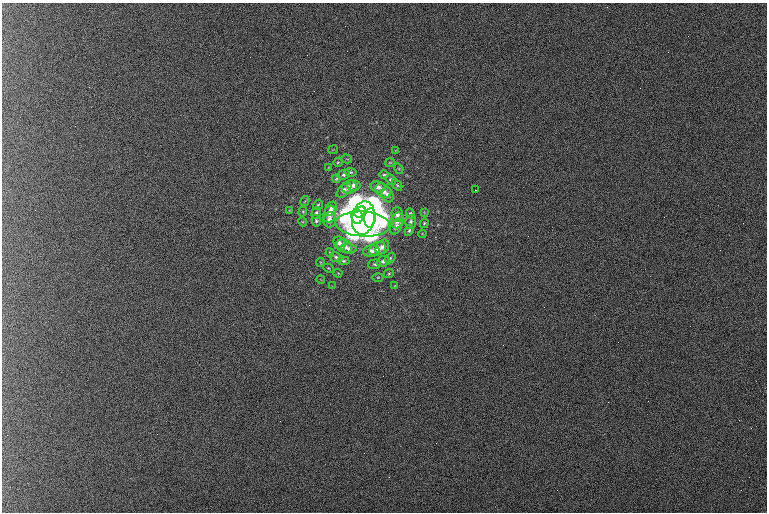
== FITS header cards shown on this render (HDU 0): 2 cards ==
NAXIS1  =                 1530 /fastest changing axis
NAXIS2  =                 1020 /next to fastest changing axis

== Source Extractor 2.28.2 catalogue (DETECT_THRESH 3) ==
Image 1530 x 1020 px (HDU 0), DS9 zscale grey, zoomed out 1/2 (1 PNG px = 2 x 2 image px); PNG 769 x 514 px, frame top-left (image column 2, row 1019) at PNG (2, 3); each listed source drawn as its Kron ellipse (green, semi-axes under 4 px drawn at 4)
Background 927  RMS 6.8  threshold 20.5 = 3 sigma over >= 5 px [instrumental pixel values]
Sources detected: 85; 21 cannot appear on this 1/2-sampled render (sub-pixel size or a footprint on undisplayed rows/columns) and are neither listed nor drawn; the other 64 listed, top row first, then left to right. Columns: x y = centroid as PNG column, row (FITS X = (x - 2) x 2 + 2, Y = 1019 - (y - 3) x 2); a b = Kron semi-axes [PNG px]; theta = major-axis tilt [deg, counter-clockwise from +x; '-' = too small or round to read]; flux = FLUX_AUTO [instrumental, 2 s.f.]
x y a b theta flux
333 150 5 3 - 1.1e+03
396 150 3 2 - 7.5e+02
347 159 5 2 - 1.1e+03
338 162 5 3 - 1.5e+03
390 162 5 3 - 1.3e+03
328 167 4 2 - 7.8e+02
399 169 5 3 - 1.7e+03
350 172 6 4 -9 2.3e+03
344 175 6 4 29 3.4e+03
384 175 5 3 - 1.8e+03
336 179 4 3 - 1.5e+03
391 180 5 4 - 3.1e+03
354 185 7 5 -2 6.6e+03
397 185 6 4 -56 2.5e+03
349 187 7 6 - 8.9e+03
378 187 7 5 -15 6.0e+03
344 190 9 5 45 6.0e+03
476 190 2 1 - 9.1e+02
383 191 8 6 -38 9.8e+03
388 195 8 5 -64 6.3e+03
305 201 5 3 - 1.2e+03
318 205 5 4 - 2.2e+03
331 209 7 5 58 6.8e+03
289 210 3 3 - 9.1e+02
303 212 5 4 - 1.6e+03
360 212 6 5 - 5.0e+05
424 212 4 3 - 1.2e+03
316 213 6 5 - 3.6e+03
411 213 5 4 - 2.3e+03
330 214 8 6 73 9.4e+03
397 215 7 5 -88 6.9e+03
357 217 7 5 -81 5.9e+05
363 218 17 11 80 4.1e+06
370 218 9 5 85 7.7e+05
330 220 7 6 - 8.2e+03
397 220 8 6 68 8.9e+03
316 221 6 4 -77 2.9e+03
303 222 5 3 - 1.1e+03
411 222 7 5 84 4.1e+03
424 223 5 4 - 1.7e+03
363 224 27 12 -3 1.4e+06
396 227 8 5 63 7.4e+03
409 230 6 4 64 2.6e+03
422 234 4 3 - 1.3e+03
340 243 7 5 -63 5.7e+03
344 246 8 6 -32 9.4e+03
382 247 8 6 54 7.0e+03
349 248 7 5 -6 6.4e+03
378 249 9 6 25 1.0e+04
371 251 8 6 6 6.8e+03
330 253 4 4 - 1.8e+03
336 257 6 5 - 3.4e+03
390 258 6 4 52 2.3e+03
343 261 6 4 -6 2.5e+03
383 261 6 5 - 4.2e+03
320 262 4 2 - 9.9e+02
375 264 6 5 - 2.8e+03
328 268 5 4 - 1.8e+03
338 273 4 3 - 1.2e+03
389 274 5 3 - 1.7e+03
378 277 5 3 - 1.4e+03
321 280 4 3 - 1.1e+03
332 286 3 2 - 6.9e+02
394 286 4 3 - 1.2e+03
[21 sub-pixel or undisplayed-footprint detections neither listed nor drawn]